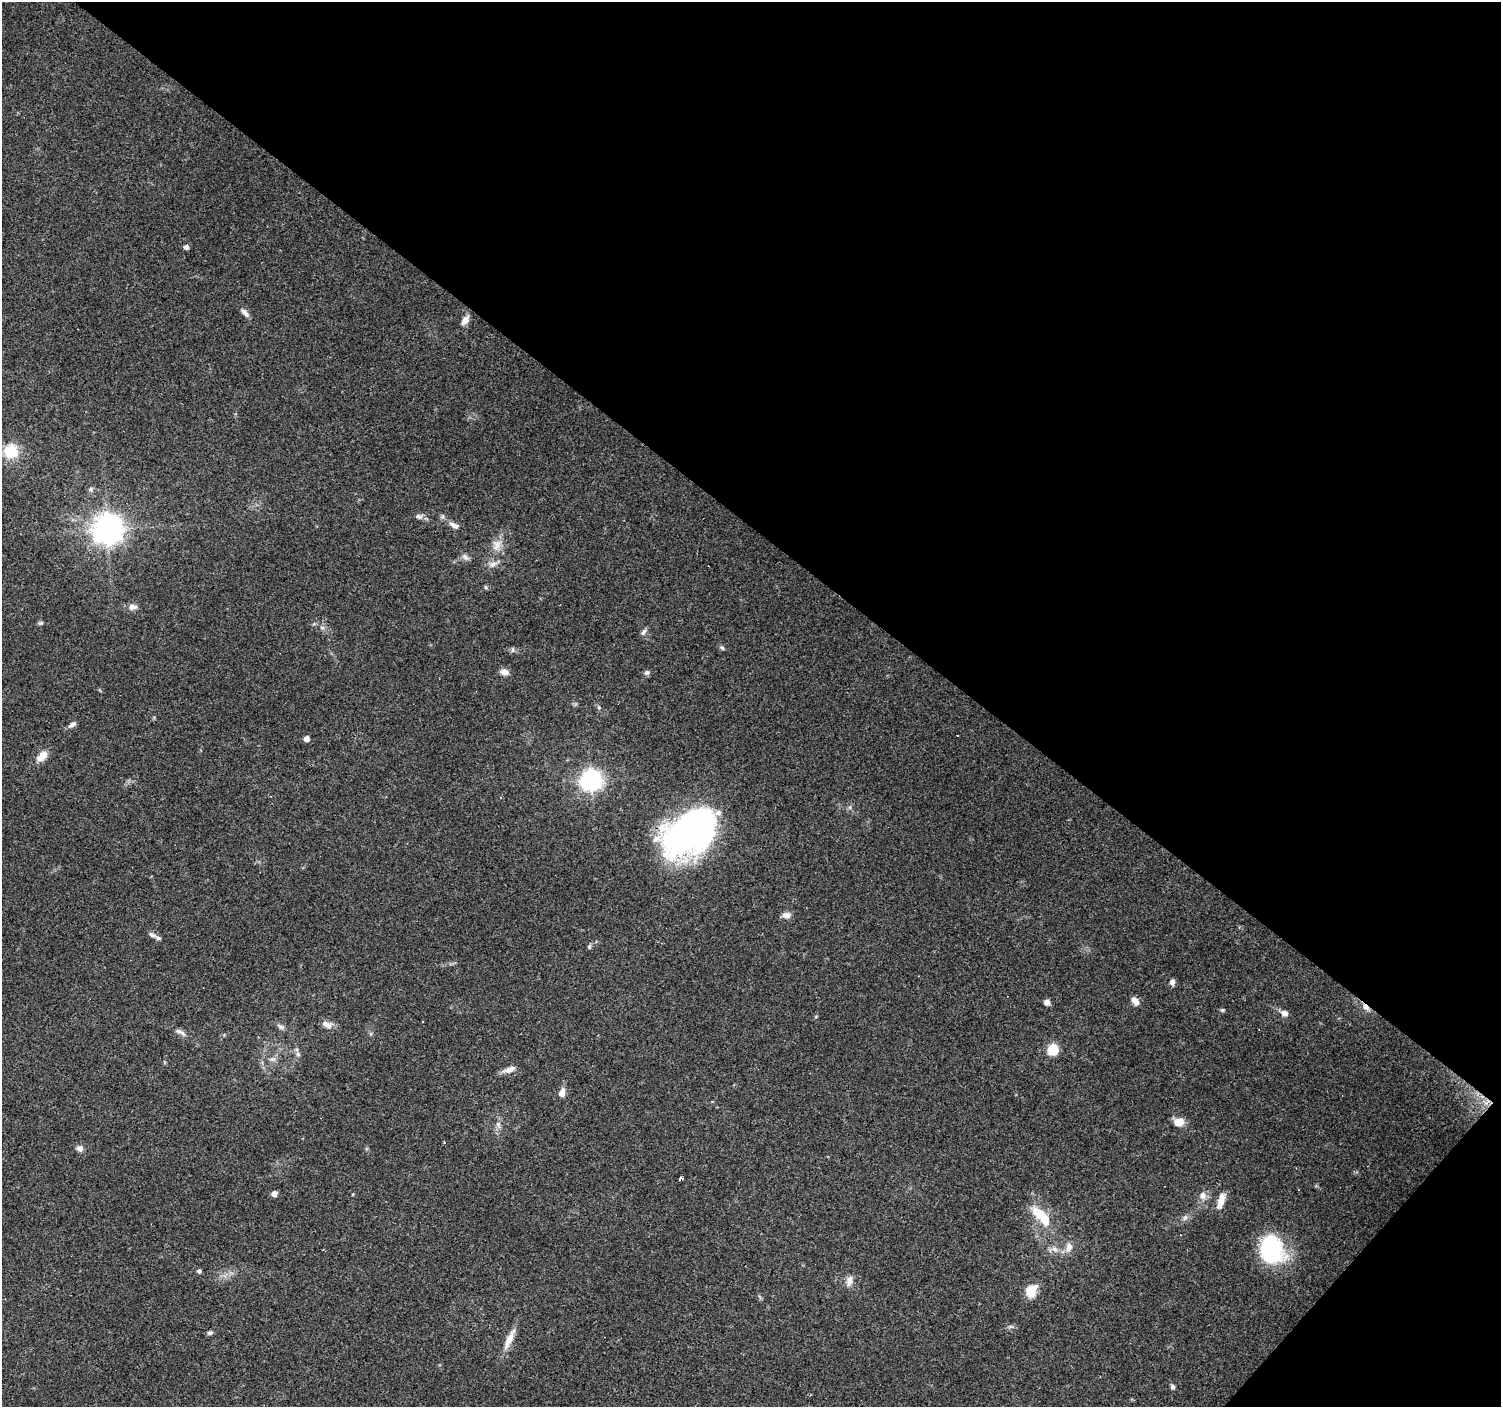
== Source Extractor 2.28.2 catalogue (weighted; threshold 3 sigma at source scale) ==
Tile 8 of 4 x 4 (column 4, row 2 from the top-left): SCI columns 4499-5997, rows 2978-4382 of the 6000 x 6021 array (HDU 1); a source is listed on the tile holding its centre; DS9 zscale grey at full resolution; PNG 1503 x 1409 px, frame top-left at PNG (2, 2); no overlay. Shown black and unused: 40% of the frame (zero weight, under 3 of 4 exposures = <1% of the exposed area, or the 3 px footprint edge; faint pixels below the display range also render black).
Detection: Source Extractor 2.28.2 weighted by HDU 2 'WHT'; one run over the whole footprint, this tile lists its part. Background 0.0861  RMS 0.0052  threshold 0.0234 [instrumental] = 3 sigma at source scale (4.5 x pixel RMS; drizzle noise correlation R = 1.50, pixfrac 1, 0.0396/0.0396 arcsec/px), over >= 5 px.
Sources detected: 70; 1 inside a brighter object's white glare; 4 cosmic-ray / hot-pixel residue — not listed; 1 inside a brighter listed object's ellipse — not listed separately; the other 64 listed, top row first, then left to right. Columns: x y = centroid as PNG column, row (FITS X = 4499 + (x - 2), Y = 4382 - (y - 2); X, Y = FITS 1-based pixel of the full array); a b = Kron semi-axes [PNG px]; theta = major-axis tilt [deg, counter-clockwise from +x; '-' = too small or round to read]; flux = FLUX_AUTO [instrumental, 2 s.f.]
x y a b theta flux
186 247 5 4 - 2.2
245 313 12 6 -47 2.4
465 320 13 7 52 3.4
11 451 18 17 - 15
91 489 7 5 1 1.1
418 516 10 6 -12 2
443 516 7 4 72 0.89
454 525 14 7 -26 2.9
107 529 9 9 - 700
497 545 18 12 70 6.3
465 557 12 6 -47 1.9
492 564 12 8 28 2.8
486 587 6 5 - 0.81
132 607 11 8 1 2.8
41 623 7 5 20 0.89
322 628 6 5 - 1.2
643 632 9 6 56 1.6
722 648 7 4 -30 0.94
512 650 7 4 89 0.88
504 672 10 7 -19 3.4
647 673 7 6 - 1.5
72 724 10 5 34 2.2
306 738 5 5 - 3.7
42 756 16 9 44 5.3
591 780 8 7 - 280
270 796 3 3 - 0.42
850 807 6 4 72 0.89
690 831 57 35 35 190
786 915 11 8 0 2.8
152 935 15 6 -25 2.2
589 947 7 5 -71 0.84
1172 982 7 6 - 1.8
1135 1001 10 6 -51 3.4
1047 1002 6 6 - 2.3
1366 1007 10 6 -43 2.6
1222 1010 5 4 - 0.76
1284 1013 8 6 -22 2.8
328 1026 10 9 - 2.6
280 1027 11 6 -30 1.6
180 1032 17 6 -27 2.4
1053 1049 7 6 - 24
298 1054 7 5 -46 1.1
273 1059 10 5 25 1.7
510 1069 15 6 17 3.5
562 1093 8 6 74 4.1
1487 1102 12 7 45 3.7
1179 1122 10 8 1 6.2
498 1124 8 6 -76 1.8
80 1148 7 6 - 2.6
681 1178 4 3 - 2.8
274 1194 5 5 - 3.5
1203 1195 10 9 - 3.1
1221 1201 21 8 72 4.8
1040 1214 29 14 -30 12
1185 1218 9 6 63 1.6
1069 1247 13 9 73 3.8
1055 1249 9 6 -40 2.2
1271 1249 27 22 -66 51
199 1271 6 5 - 1
849 1281 15 9 79 3.4
1031 1291 14 11 69 9.1
210 1333 7 5 12 1.1
509 1340 32 8 65 6.7
1173 1387 6 5 - 1.4
Overlapping masked pixels (flux is a lower limit): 3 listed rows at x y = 690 831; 1366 1007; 1487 1102